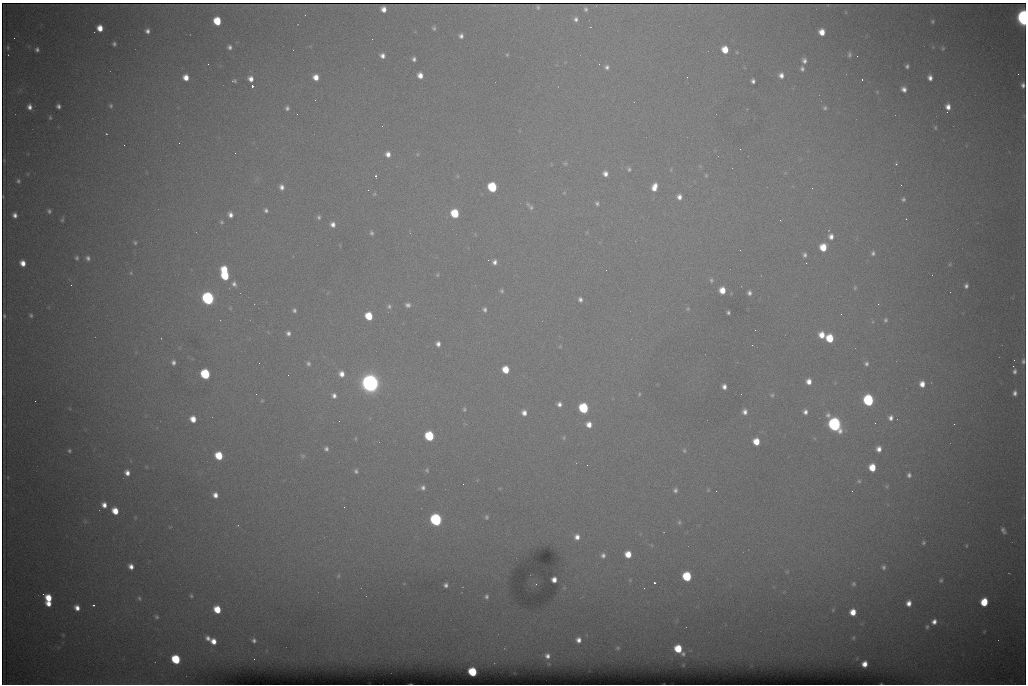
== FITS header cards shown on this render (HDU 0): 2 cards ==
NAXIS1  =                 1024 /fastest changing axis
NAXIS2  =                  682 /next to fastest changing axis

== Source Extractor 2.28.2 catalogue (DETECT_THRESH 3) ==
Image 1024 x 682 px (HDU 0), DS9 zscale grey, 1 PNG px = 1 image px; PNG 1028 x 686 px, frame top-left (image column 1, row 682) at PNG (2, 3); no overlay
Background 6840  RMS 56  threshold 167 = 3 sigma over >= 5 px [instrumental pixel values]
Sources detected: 248; all 248 listed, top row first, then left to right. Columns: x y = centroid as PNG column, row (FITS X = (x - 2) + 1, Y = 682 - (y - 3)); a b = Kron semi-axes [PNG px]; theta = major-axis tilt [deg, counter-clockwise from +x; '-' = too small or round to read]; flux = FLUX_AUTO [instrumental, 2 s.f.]
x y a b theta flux
538 7 4 3 - 3.0e+03
383 9 5 5 - 2.7e+04
586 9 4 3 - 7.8e+03
1023 18 9 5 -85 1.3e+06
576 19 6 6 - 1.3e+04
217 21 6 5 - 1.3e+05
932 21 4 3 - 5.2e+03
100 28 6 5 - 4.7e+04
434 28 5 4 - 6.8e+03
147 31 5 4 - 1.4e+04
822 32 6 5 - 4.5e+04
461 36 5 4 - 1.2e+04
14 38 2 2 - 1.4e+03
114 44 4 4 - 8.3e+03
8 47 5 4 - 4.9e+03
230 47 4 4 - 1.1e+04
943 48 6 5 - 5.7e+03
37 49 4 4 - 1.0e+04
725 50 6 5 - 6.9e+04
8 55 2 2 - 2.0e+03
507 55 4 4 - 3.9e+03
849 55 6 4 -86 8.2e+03
382 56 5 5 - 1.8e+04
414 59 4 4 - 1.1e+04
804 61 6 5 - 1.4e+04
208 64 2 2 - 2.9e+03
599 64 3 3 - 3.2e+03
907 66 4 4 - 8.1e+03
607 67 6 6 - 1.2e+04
802 69 6 5 - 9.9e+03
1018 74 2 2 - 1.4e+04
420 75 6 5 - 3.2e+04
781 75 6 6 - 2.0e+04
186 77 5 5 - 3.7e+04
316 77 5 5 - 3.6e+04
930 78 6 4 -74 2.0e+04
251 79 6 5 - 2.4e+04
862 79 3 2 - 5.0e+03
234 81 5 3 - 5.9e+03
753 81 4 4 - 1.1e+04
1023 85 5 4 - 1.3e+04
252 86 3 3 - 9.9e+04
904 89 5 5 - 1.9e+04
877 92 4 4 - 3.7e+03
58 106 4 4 - 1.2e+04
111 106 6 5 - 7.7e+03
29 107 7 5 -84 2.0e+04
948 107 7 5 86 2.7e+04
287 108 4 4 - 9.1e+03
825 108 5 5 - 7.0e+03
947 112 2 2 - 3.1e+03
297 114 2 2 - 2.4e+03
50 118 6 4 -87 5.6e+03
382 126 2 2 - 1.8e+03
935 128 5 4 - 4.8e+03
106 134 3 2 - 2.7e+03
179 143 2 2 - 3.9e+03
124 145 2 2 - 2.0e+03
740 149 2 2 - 2.8e+03
388 154 6 5 - 2.3e+04
417 154 5 4 - 4.2e+03
565 163 5 5 - 4.8e+03
896 164 4 4 - 4.1e+03
629 169 6 5 - 7.3e+03
605 174 6 5 - 2.1e+04
706 175 5 4 - 4.5e+03
376 176 3 3 - 5.6e+03
458 176 6 3 89 3.9e+03
18 181 6 5 - 8.8e+03
901 185 2 2 - 1.9e+03
282 187 6 5 - 1.8e+04
492 187 6 6 - 2.8e+05
654 187 9 6 74 4.2e+04
812 188 2 2 - 3.9e+03
368 190 2 2 - 8.8e+03
564 193 6 4 0 3.7e+03
374 194 5 4 - 4.8e+03
679 197 6 6 - 2.1e+04
903 199 5 4 - 7.8e+03
597 203 6 5 - 8.4e+03
531 207 8 7 - 1.2e+04
266 210 4 4 - 9.1e+03
49 211 5 4 - 8.4e+03
455 213 6 6 - 1.6e+05
15 215 5 4 - 1.8e+04
230 215 5 4 - 1.8e+04
319 217 6 5 - 8.5e+03
906 219 3 2 - 4.4e+03
62 220 6 5 - 6.4e+03
780 220 2 2 - 2.8e+03
221 222 6 5 - 6.1e+03
333 224 6 6 - 2.0e+04
371 233 5 4 - 7.6e+03
831 236 7 6 - 2.2e+04
135 243 5 5 - 5.9e+03
823 247 7 6 - 8.0e+04
873 253 6 5 - 9.7e+03
805 255 7 5 -90 1.1e+04
77 258 5 4 - 7.3e+03
88 258 6 5 - 1.3e+04
488 260 2 2 - 2.5e+03
494 262 6 5 - 1.6e+04
23 263 6 5 - 3.5e+04
950 264 5 4 - 4.5e+03
224 270 6 5 - 1.0e+05
131 273 5 4 - 4.7e+03
437 275 5 4 - 4.4e+03
225 276 6 5 - 1.8e+05
711 280 7 5 -81 8.0e+03
234 284 8 6 -60 1.5e+04
71 285 2 2 - 7.0e+03
966 286 5 4 - 1.2e+04
855 288 6 4 69 5.0e+03
722 290 6 5 - 5.2e+04
502 291 6 5 - 7.0e+03
749 293 5 5 - 1.3e+04
208 298 7 6 - 1.0e+06
580 299 5 4 - 1.2e+04
408 305 7 5 -4 1.3e+04
389 306 7 6 - 9.8e+03
230 308 5 4 - 3.7e+03
484 309 6 5 - 1.0e+04
688 309 6 5 - 5.2e+03
294 310 5 4 - 8.7e+03
728 312 4 3 - 7.2e+03
841 314 2 2 - 2.5e+03
31 315 5 4 - 6.9e+03
4 316 4 2 - 5.3e+03
369 316 6 5 - 1.1e+05
885 320 6 5 - 7.5e+03
755 330 2 2 - 1.5e+03
288 333 5 4 - 1.3e+04
822 335 7 6 - 4.7e+04
830 338 6 6 - 1.2e+05
438 344 5 5 - 1.7e+04
752 345 3 2 - 4.8e+03
560 347 5 3 - 3.7e+03
1023 361 6 4 85 9.3e+03
173 362 5 4 - 1.2e+04
308 363 6 5 - 9.7e+03
866 364 6 6 - 1.0e+04
1013 366 2 2 - 1.8e+04
506 370 6 5 - 7.6e+04
1014 371 5 4 - 1.1e+04
205 374 6 6 - 3.2e+05
341 374 7 6 - 3.0e+04
809 381 6 6 - 3.0e+04
370 383 10 9 - 2.6e+06
922 384 6 5 - 3.4e+04
724 387 5 4 - 1.8e+04
1015 393 6 5 - 1.5e+04
256 394 2 2 - 1.4e+03
639 394 5 4 - 4.5e+03
334 395 7 6 - 1.8e+04
772 395 6 6 - 7.4e+03
868 400 7 6 - 4.9e+05
35 401 2 2 - 1.4e+03
262 401 4 4 - 3.9e+03
559 404 5 5 - 1.5e+04
583 408 6 6 - 3.2e+05
464 409 5 4 - 5.6e+03
745 412 6 6 - 1.9e+04
805 412 7 6 - 1.6e+04
524 413 6 5 - 2.4e+04
891 418 7 6 - 1.8e+04
193 419 6 5 - 4.4e+04
875 423 2 2 - 1.6e+03
589 424 6 6 - 3.2e+04
834 424 8 7 - 1.2e+06
954 424 2 2 - 9.7e+03
429 436 6 6 - 2.6e+05
564 438 7 3 83 4.7e+03
356 439 5 3 - 3.9e+03
756 441 6 5 - 6.3e+04
326 449 6 5 - 1.1e+04
879 449 6 5 - 2.4e+04
69 451 4 4 - 6.6e+03
684 451 6 5 - 5.9e+03
219 456 6 5 - 1.3e+05
303 456 7 6 - 8.1e+03
587 465 2 2 - 3.3e+03
872 467 6 5 - 7.9e+04
427 470 6 5 - 6.2e+03
356 471 5 5 - 8.9e+03
127 473 6 5 - 2.4e+04
909 475 6 5 - 1.2e+04
8 477 5 3 - 3.2e+03
859 481 6 5 - 6.5e+03
887 486 7 5 -84 6.0e+03
423 488 6 5 - 1.2e+04
675 490 5 5 - 9.9e+03
708 490 5 4 - 4.0e+03
716 491 2 2 - 2.0e+03
852 491 2 2 - 1.6e+03
215 495 7 6 - 2.6e+04
104 505 5 5 - 2.6e+04
344 507 2 2 - 4.1e+03
115 511 6 5 - 6.3e+04
486 517 5 4 - 6.2e+03
436 520 7 6 - 8.2e+05
679 522 6 5 - 6.8e+03
1003 530 8 5 -61 1.3e+04
577 537 7 6 - 2.5e+04
923 543 5 5 - 7.3e+03
966 546 5 3 - 3.4e+03
628 554 6 5 - 6.0e+04
603 555 7 6 - 1.4e+04
131 566 5 5 - 2.4e+04
883 567 7 7 - 1.1e+04
338 576 6 4 72 5.5e+03
687 576 6 6 - 2.3e+05
554 580 5 5 - 2.6e+04
630 580 4 4 - 3.9e+03
941 580 5 4 - 6.6e+03
654 583 3 3 - 9.6e+04
854 584 5 5 - 7.2e+03
446 585 5 5 - 1.3e+04
43 594 3 2 - 1.0e+04
191 596 4 3 - 5.7e+03
486 596 7 6 - 1.3e+04
48 598 6 6 - 8.0e+04
139 598 7 5 -70 8.4e+03
984 602 6 5 - 1.3e+05
909 603 6 5 - 2.7e+04
48 604 5 4 - 3.3e+04
94 605 3 3 - 7.8e+03
77 608 6 5 - 2.9e+04
217 609 6 5 - 8.8e+04
833 610 5 4 - 3.8e+03
853 612 6 5 - 5.0e+04
156 617 6 5 - 7.8e+03
934 622 7 6 - 2.3e+04
927 627 7 4 88 7.5e+03
984 631 5 3 - 3.5e+03
63 635 4 4 - 3.7e+03
208 638 5 5 - 1.5e+04
853 638 5 4 - 4.0e+03
254 640 5 4 - 1.1e+04
578 640 7 7 - 2.5e+04
213 641 6 5 - 3.5e+04
618 648 7 5 1 6.9e+03
678 649 6 6 - 1.2e+05
683 654 6 5 - 9.1e+03
547 656 7 6 - 1.9e+04
176 659 6 6 - 2.3e+05
254 659 2 2 - 5.3e+03
864 664 5 5 - 3.4e+04
472 672 6 5 - 2.0e+05
At the frame edge (FLAGS 8, measured only in part): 3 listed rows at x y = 1023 18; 1023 85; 1023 361